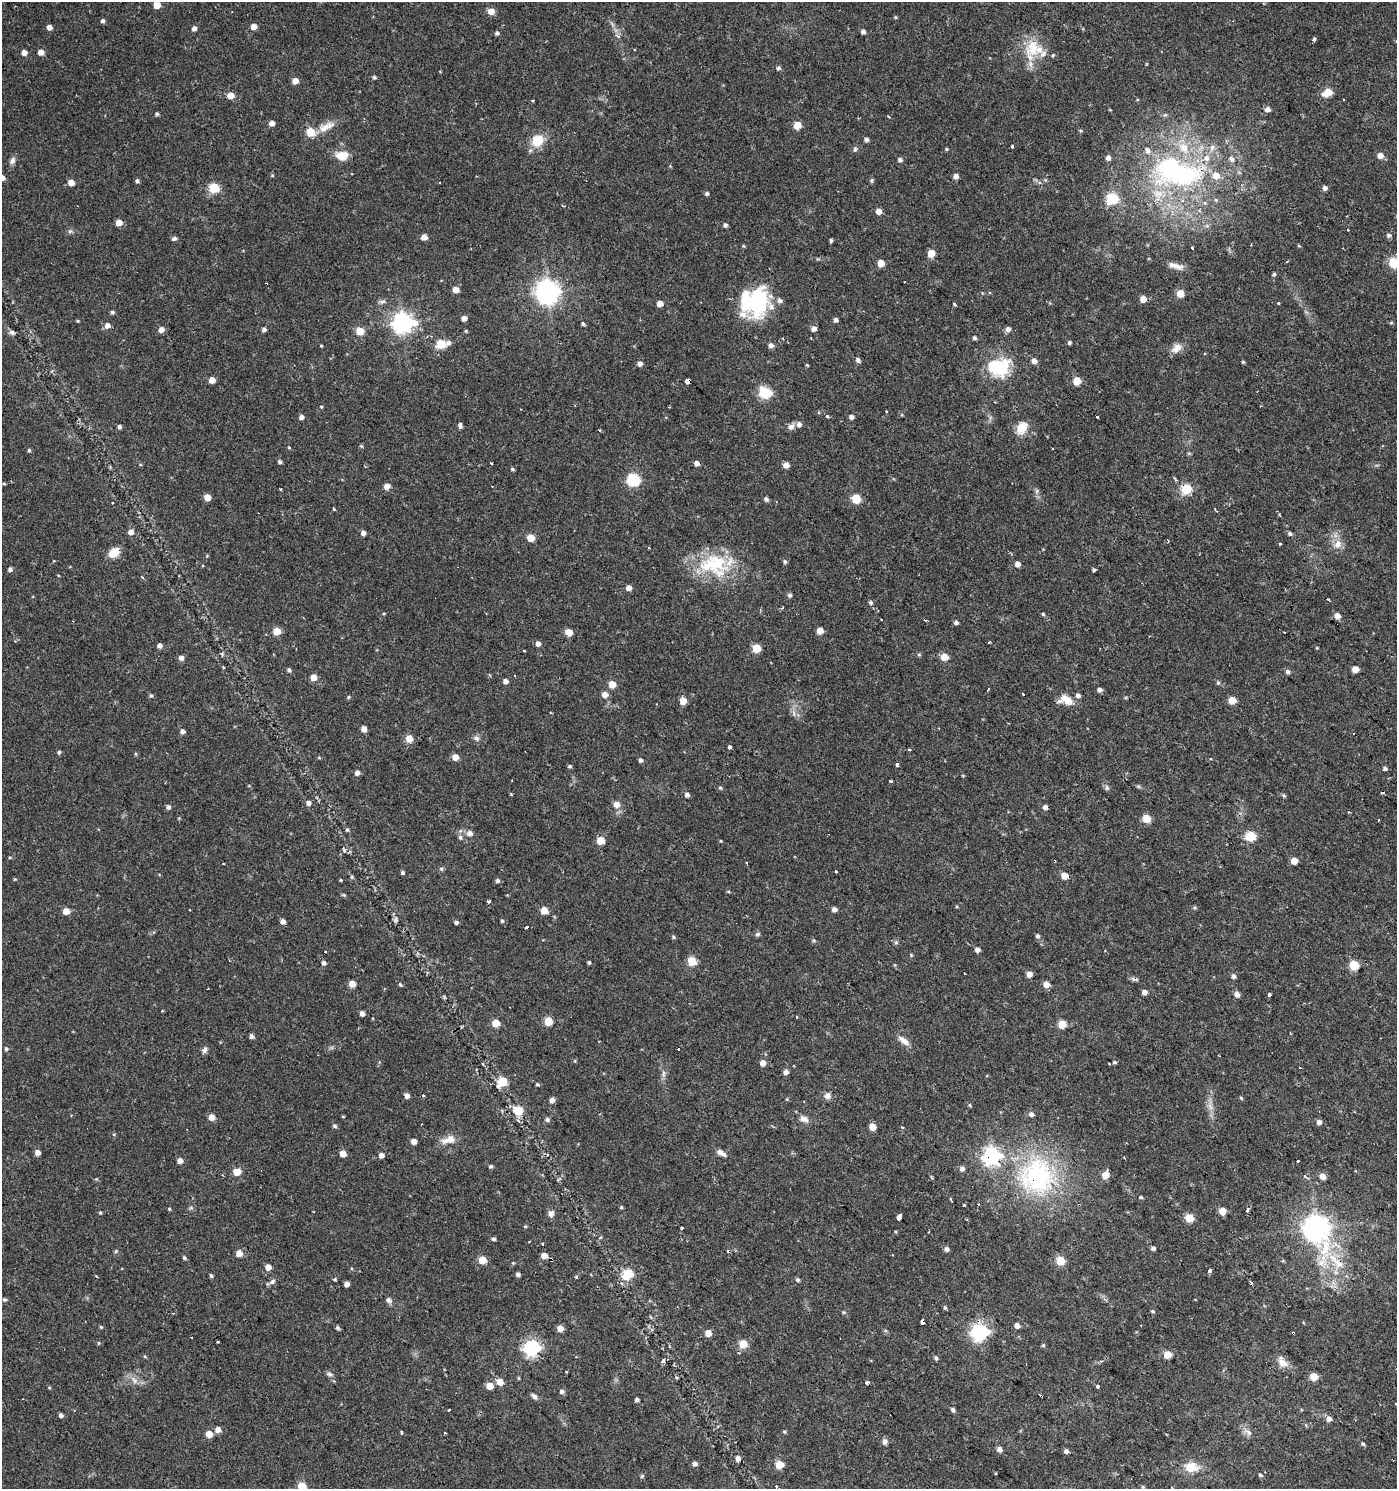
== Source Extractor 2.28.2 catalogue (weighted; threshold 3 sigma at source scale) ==
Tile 6 of 4 x 4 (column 2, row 2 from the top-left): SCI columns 1570-2964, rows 2980-4466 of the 5999 x 5954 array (HDU 1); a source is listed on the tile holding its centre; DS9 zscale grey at full resolution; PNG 1399 x 1491 px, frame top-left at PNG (2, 2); no overlay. Shown black and unused: <1% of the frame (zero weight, under 2 of 3 exposures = <1% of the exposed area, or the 3 px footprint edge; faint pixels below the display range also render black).
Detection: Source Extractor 2.28.2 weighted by HDU 2 'WHT'; one run over the whole footprint, this tile lists its part. Background 0.0337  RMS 0.0035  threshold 0.0159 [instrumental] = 3 sigma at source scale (4.5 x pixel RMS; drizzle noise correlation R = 1.50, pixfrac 1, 0.0396/0.0396 arcsec/px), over >= 5 px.
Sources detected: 456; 1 too faint to see at this stretch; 27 cosmic-ray / hot-pixel residue — not listed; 13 inside a brighter listed object's ellipse — not listed separately; the other 415 listed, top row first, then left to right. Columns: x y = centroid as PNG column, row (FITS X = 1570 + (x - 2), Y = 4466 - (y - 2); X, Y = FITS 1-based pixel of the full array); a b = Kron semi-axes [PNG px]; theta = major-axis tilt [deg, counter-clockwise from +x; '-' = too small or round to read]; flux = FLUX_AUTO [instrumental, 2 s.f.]
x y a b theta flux
157 5 5 5 - 6.5
491 11 5 5 - 3.6
895 17 5 4 - 0.37
103 21 4 4 - 0.87
49 27 4 4 - 2.3
254 27 5 4 - 3.1
194 28 5 5 - 1.4
863 32 4 4 - 1.1
497 33 5 4 - 0.8
1314 39 4 3 - 5.5
1033 46 29 21 79 11
24 52 5 5 - 2.2
41 52 5 5 - 3
1053 55 4 3 - 0.37
778 68 5 5 - 0.74
374 77 5 4 - 0.64
295 81 5 4 - 3.8
1328 92 6 5 - 13
230 96 5 5 - 4.3
1344 99 3 3 - 1.3
533 101 3 2 - 0.47
1267 109 5 5 - 1.9
157 114 4 4 - 0.7
1165 115 6 4 18 0.54
888 117 3 3 - 1
272 123 5 4 - 2.3
797 125 5 5 - 7.4
324 128 26 9 30 4.8
1081 131 5 3 - 0.4
310 132 5 5 - 13
866 139 5 4 - 1.1
538 141 12 11 - 8
1012 146 3 3 - 0.5
855 149 7 5 80 0.71
946 149 5 4 - 0.4
1380 155 5 5 - 2.9
342 156 13 10 0 5.6
1108 158 6 5 - 1.5
900 160 6 5 - 0.9
12 161 9 7 69 1.4
1177 173 71 37 -10 79
272 175 4 4 - 0.36
956 176 4 4 - 1.8
2 178 5 4 - 2.6
871 180 8 4 90 0.56
137 181 5 4 - 0.84
71 182 5 5 - 3.5
214 188 5 5 - 21
1325 188 5 4 - 1.5
707 193 4 4 - 0.75
1111 198 6 6 - 29
562 205 4 2 - 0.36
879 211 4 4 - 3.2
119 222 5 5 - 4.1
725 225 4 4 - 1
1207 226 6 4 -18 0.64
1348 230 3 2 - 0.31
70 231 6 5 - 0.72
1389 235 6 5 - 0.88
424 237 5 4 - 3.1
174 238 6 4 16 1.2
831 240 5 3 - 0.58
1299 246 5 3 - 0.33
1192 247 3 2 - 0.48
931 253 5 5 - 6.5
881 263 5 5 - 5.9
1394 263 12 10 -61 6
1176 266 22 7 -16 2.6
1274 274 5 4 - 0.54
905 282 3 3 - 0.55
456 290 5 5 - 3.3
548 292 8 8 - 280
1180 293 5 5 - 6.9
1143 299 5 5 - 4.1
756 301 30 25 46 38
382 302 10 5 12 0.95
1278 303 3 3 - 0.89
660 304 5 4 - 3.5
954 304 4 3 - 1.5
112 312 5 4 - 0.82
464 318 4 4 - 2.3
836 320 5 4 - 1.2
78 321 4 4 - 0.37
403 323 8 7 - 200
1391 323 5 3 - 0.36
583 324 5 4 - 0.7
107 325 6 6 - 2.1
264 329 4 4 - 1.1
814 329 5 5 - 1.8
1008 329 6 5 - 1.5
161 330 6 5 - 2.2
360 331 6 6 - 7
466 331 4 4 - 0.39
12 332 8 6 -43 1
783 338 3 2 - 0.35
974 338 5 4 - 0.83
448 342 7 6 - 1.3
1069 342 4 4 - 0.68
441 344 6 5 - 16
771 345 5 5 - 1.5
321 346 3 3 - 0.32
1176 348 15 10 42 2.9
858 360 6 5 - 1.1
1034 361 5 5 - 2.3
1243 362 4 4 - 0.46
640 364 5 5 - 1.8
807 365 5 4 - 0.34
1000 370 27 19 51 16
212 380 5 5 - 3.5
688 381 5 4 - 11
1077 381 5 5 - 9.8
765 392 6 6 - 39
827 416 3 3 - 1.1
301 417 4 4 - 1.5
851 417 4 4 - 1.5
1097 417 3 3 - 1.1
799 424 6 6 - 1.7
460 425 4 3 - 6.5
791 426 9 7 52 1.6
119 427 4 4 - 0.91
1022 427 17 12 57 5.1
361 446 5 5 - 0.41
289 447 5 3 - 0.33
29 450 5 4 - 0.53
280 462 5 4 - 0.81
491 463 3 3 - 0.59
697 463 5 5 - 1.9
786 465 5 4 - 3
512 469 5 4 - 0.57
1175 479 6 3 -70 0.47
633 480 6 6 - 45
4 483 3 3 - 0.41
387 486 5 5 - 3.2
280 489 3 3 - 0.63
1186 489 5 5 - 22
207 497 5 5 - 5.3
766 499 5 5 - 0.95
856 499 5 5 - 13
333 509 4 3 - 2.3
1215 509 4 2 - 0.6
130 532 6 5 - 1.7
363 533 5 4 - 1.6
1290 533 6 5 - 0.76
531 538 5 5 - 6.5
1280 544 3 3 - 2.5
1337 544 13 11 57 3.2
114 552 12 7 36 5.9
785 562 5 5 - 0.71
1017 564 5 4 - 2.3
714 565 44 30 -10 24
10 569 5 5 - 0.97
1094 570 4 3 - 0.55
142 577 4 3 - 0.71
629 588 5 4 - 2.3
789 595 5 5 - 0.94
871 603 4 3 - 1.8
1043 614 4 4 - 0.49
1337 616 5 5 - 2.5
956 622 5 5 - 0.85
277 631 5 5 - 7.9
820 631 5 4 - 4.3
569 632 8 7 - 2.7
1284 632 3 3 - 1
1150 637 3 3 - 0.69
989 642 3 3 - 0.56
538 643 5 4 - 1.8
159 645 5 4 - 1.5
756 648 5 5 - 12
222 654 6 4 -72 0.47
919 655 6 4 0 0.44
944 657 5 5 - 6.3
181 658 5 5 - 1.7
1355 669 5 4 - 4.6
289 670 5 4 - 0.83
1288 672 6 5 - 0.96
313 677 5 4 - 4.3
505 681 5 4 - 1.8
1218 683 6 4 -67 0.56
612 684 5 5 - 6.1
988 689 3 2 - 0.37
1099 690 5 4 - 1.3
605 694 5 5 - 2.7
1023 694 3 3 - 1
1078 695 5 5 - 1.3
151 696 5 4 - 0.69
348 697 5 4 - 0.5
1067 700 19 10 -35 4.3
1232 700 5 5 - 6.9
683 701 5 5 - 5.3
364 729 5 4 - 2.7
182 731 4 4 - 1.5
409 738 5 5 - 5.6
476 738 8 7 - 1.2
730 747 4 3 - 2.6
909 750 3 3 - 0.45
59 752 5 4 - 0.64
136 754 5 3 - 0.38
455 757 5 5 - 3.7
1210 758 4 3 - 0.3
641 760 5 4 - 0.94
897 765 3 3 - 7.5
570 766 5 4 - 0.61
1385 768 5 5 - 0.75
357 773 4 4 - 1.8
890 781 3 3 - 2
720 788 5 4 - 0.5
1107 788 7 5 -88 0.78
511 794 3 3 - 0.44
687 795 5 4 - 1.3
1284 795 5 5 - 0.54
308 803 5 5 - 1.5
617 804 5 5 - 3.2
168 807 5 5 - 1.1
1045 807 4 4 - 1.6
1146 818 5 5 - 8.3
347 830 5 4 - 0.62
469 833 6 6 - 1.9
1250 836 6 5 - 19
460 837 7 5 -75 0.83
600 840 5 5 - 8.7
344 850 6 4 -47 0.57
1294 861 5 5 - 4.8
746 863 3 2 - 0.29
441 869 6 5 - 0.58
835 871 3 3 - 2.1
402 872 5 4 - 0.71
1064 875 5 5 - 3.8
352 877 5 4 - 0.52
15 879 3 3 - 0.53
341 880 4 3 - 0.34
497 881 5 5 - 0.8
728 891 5 3 - 0.35
344 895 6 4 -43 0.45
488 901 4 3 - 2.7
1195 908 6 4 -19 0.48
834 909 5 4 - 1.7
190 910 2 2 - 0.29
544 910 5 5 - 6.1
66 911 5 4 - 4.8
396 920 7 4 75 0.72
283 921 4 4 - 1.9
502 921 5 4 - 0.49
456 922 5 4 - 0.95
526 927 4 3 - 1
758 934 7 5 4 0.73
1037 936 5 5 - 0.67
673 937 5 4 - 0.52
814 940 6 5 - 0.57
896 942 6 5 - 0.6
977 950 5 4 - 1.6
911 955 4 4 - 0.35
692 961 5 5 - 12
589 962 3 3 - 0.63
324 963 5 5 - 0.99
1354 965 5 5 - 19
1029 974 5 4 - 3.2
1233 976 6 5 - 1
352 984 5 5 - 4.4
1046 984 5 5 - 3.2
400 985 5 4 - 0.5
1144 992 4 4 - 2
1237 994 6 5 - 1.6
1269 995 3 3 - 3.5
362 1013 4 4 - 1.7
548 1021 5 5 - 11
496 1023 5 5 - 7.9
1062 1024 5 5 - 9.9
252 1036 5 5 - 1
904 1041 18 7 -37 2.6
6 1049 4 4 - 0.74
678 1049 3 3 - 6.5
205 1050 9 6 68 1.1
1114 1062 4 3 - 0.56
763 1063 5 5 - 2.9
1109 1063 3 2 - 0.38
786 1072 5 4 - 2
663 1073 10 4 89 1.1
502 1082 6 5 - 13
537 1084 5 4 - 0.49
423 1095 3 3 - 1
407 1096 5 5 - 1.5
827 1096 8 8 - 1.8
1241 1098 5 3 - 0.4
787 1099 5 3 - 0.33
552 1100 5 4 - 1.7
970 1105 5 4 - 0.44
1210 1107 10 5 -81 1.6
518 1111 6 6 - 10
1031 1114 6 5 - 1.3
343 1116 4 3 - 0.36
211 1117 5 5 - 3.8
804 1119 11 8 -28 2.1
547 1120 6 5 - 0.86
1319 1122 5 5 - 1.6
334 1126 5 5 - 0.72
872 1127 5 5 - 5.7
114 1134 5 4 - 0.38
449 1140 20 10 20 3.6
413 1141 4 4 - 2.3
37 1152 5 5 - 2.2
721 1153 12 6 -30 2
343 1154 5 5 - 3.8
381 1155 5 4 - 1.9
991 1156 7 7 - 130
180 1161 4 4 - 2.4
1298 1161 3 3 - 0.56
491 1166 4 4 - 0.67
962 1169 5 5 - 1.6
237 1172 5 5 - 6.3
1105 1175 6 5 - 6.4
1037 1176 43 40 -61 55
1305 1176 3 3 - 1.5
1322 1176 5 5 - 3.3
931 1177 5 3 - 0.41
1141 1197 5 4 - 0.51
951 1200 4 2 - 0.44
964 1205 3 3 - 0.51
621 1207 4 4 - 0.41
191 1208 6 4 -18 0.56
169 1209 4 4 - 0.41
1247 1210 4 3 - 3.6
1222 1211 5 5 - 6.8
100 1213 4 3 - 0.44
551 1213 9 8 - 1.5
899 1216 4 3 - 68
1189 1218 5 5 - 11
525 1226 4 4 - 0.41
682 1228 4 3 - 2.1
1316 1228 11 8 -72 400
493 1239 4 4 - 0.8
542 1244 3 3 - 1.7
1153 1248 5 4 - 0.9
946 1249 5 5 - 1.2
116 1251 5 4 - 0.44
239 1253 5 5 - 4.2
544 1256 5 4 - 3.1
184 1258 5 4 - 0.62
551 1259 4 3 - 2.3
482 1260 5 5 - 7.6
1060 1261 5 5 - 14
513 1263 4 4 - 0.38
1339 1264 16 12 -52 6.2
268 1267 4 4 - 3.9
1210 1271 4 3 - 2
518 1274 4 4 - 1.1
628 1274 7 5 40 18
97 1276 3 3 - 1.4
211 1276 5 4 - 0.59
335 1280 4 4 - 0.53
798 1280 5 4 - 0.69
272 1282 9 6 34 1.1
1251 1282 6 3 -46 0.54
347 1284 4 4 - 2
5 1300 5 4 - 0.61
389 1300 8 6 -42 1.1
945 1307 5 4 - 0.49
1153 1311 5 4 - 0.45
922 1323 3 3 - 96
1017 1325 5 4 - 1.9
101 1327 5 4 - 0.43
337 1328 6 5 - 0.61
560 1328 5 5 - 3.6
979 1332 7 6 - 130
708 1333 5 4 - 4.2
1293 1333 3 3 - 0.55
191 1337 3 2 - 0.35
218 1342 4 3 - 0.3
99 1343 5 4 - 0.42
743 1344 5 5 - 9.6
1043 1345 5 4 - 0.44
532 1348 7 6 - 100
1167 1354 5 5 - 8.4
145 1356 5 4 - 0.41
936 1358 6 5 - 0.74
663 1361 6 5 - 0.75
1101 1361 3 3 - 0.79
1282 1362 15 9 -54 3.1
444 1369 2 2 - 0.31
329 1374 8 6 -8 0.95
1314 1376 5 5 - 7.8
676 1378 4 4 - 0.48
134 1380 12 6 -54 1.8
500 1382 5 5 - 4.1
866 1383 4 4 - 1.8
489 1386 6 5 - 4.5
1097 1386 3 3 - 2.4
49 1388 5 3 - 0.34
562 1392 6 5 - 0.96
534 1396 9 6 -44 1.1
637 1399 4 3 - 1.1
1396 1404 3 3 - 0.66
449 1410 3 2 - 0.35
953 1410 5 4 - 0.91
61 1415 4 4 - 1.2
1329 1419 5 5 - 1.9
218 1430 5 5 - 2.6
401 1432 3 3 - 1
784 1432 5 4 - 0.48
1248 1432 11 7 -29 1.7
445 1433 3 2 - 0.54
209 1434 5 5 - 4.9
885 1442 8 6 -81 1.2
1363 1444 6 4 -71 0.58
999 1449 5 5 - 1.7
1066 1451 4 4 - 1.2
738 1458 4 4 - 3.1
695 1464 5 4 - 1.5
779 1465 5 5 - 9.4
1191 1467 15 10 -1 6.8
1260 1475 6 5 - 0.61
642 1476 5 5 - 0.52
302 1486 5 5 - 14
777 1487 3 3 - 4
1143 1487 5 4 - 0.4
1172 1487 3 2 - 0.36
Overlapping masked pixels (flux is a lower limit): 14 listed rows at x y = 1177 173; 756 301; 688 381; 1186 489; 114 552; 714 565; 1150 637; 991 1156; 1037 1176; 1316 1228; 551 1259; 1339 1264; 979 1332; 1293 1333
Isophote crosses this tile's border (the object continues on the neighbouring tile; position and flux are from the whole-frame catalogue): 5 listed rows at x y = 157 5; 2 178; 1394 263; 1396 1404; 302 1486